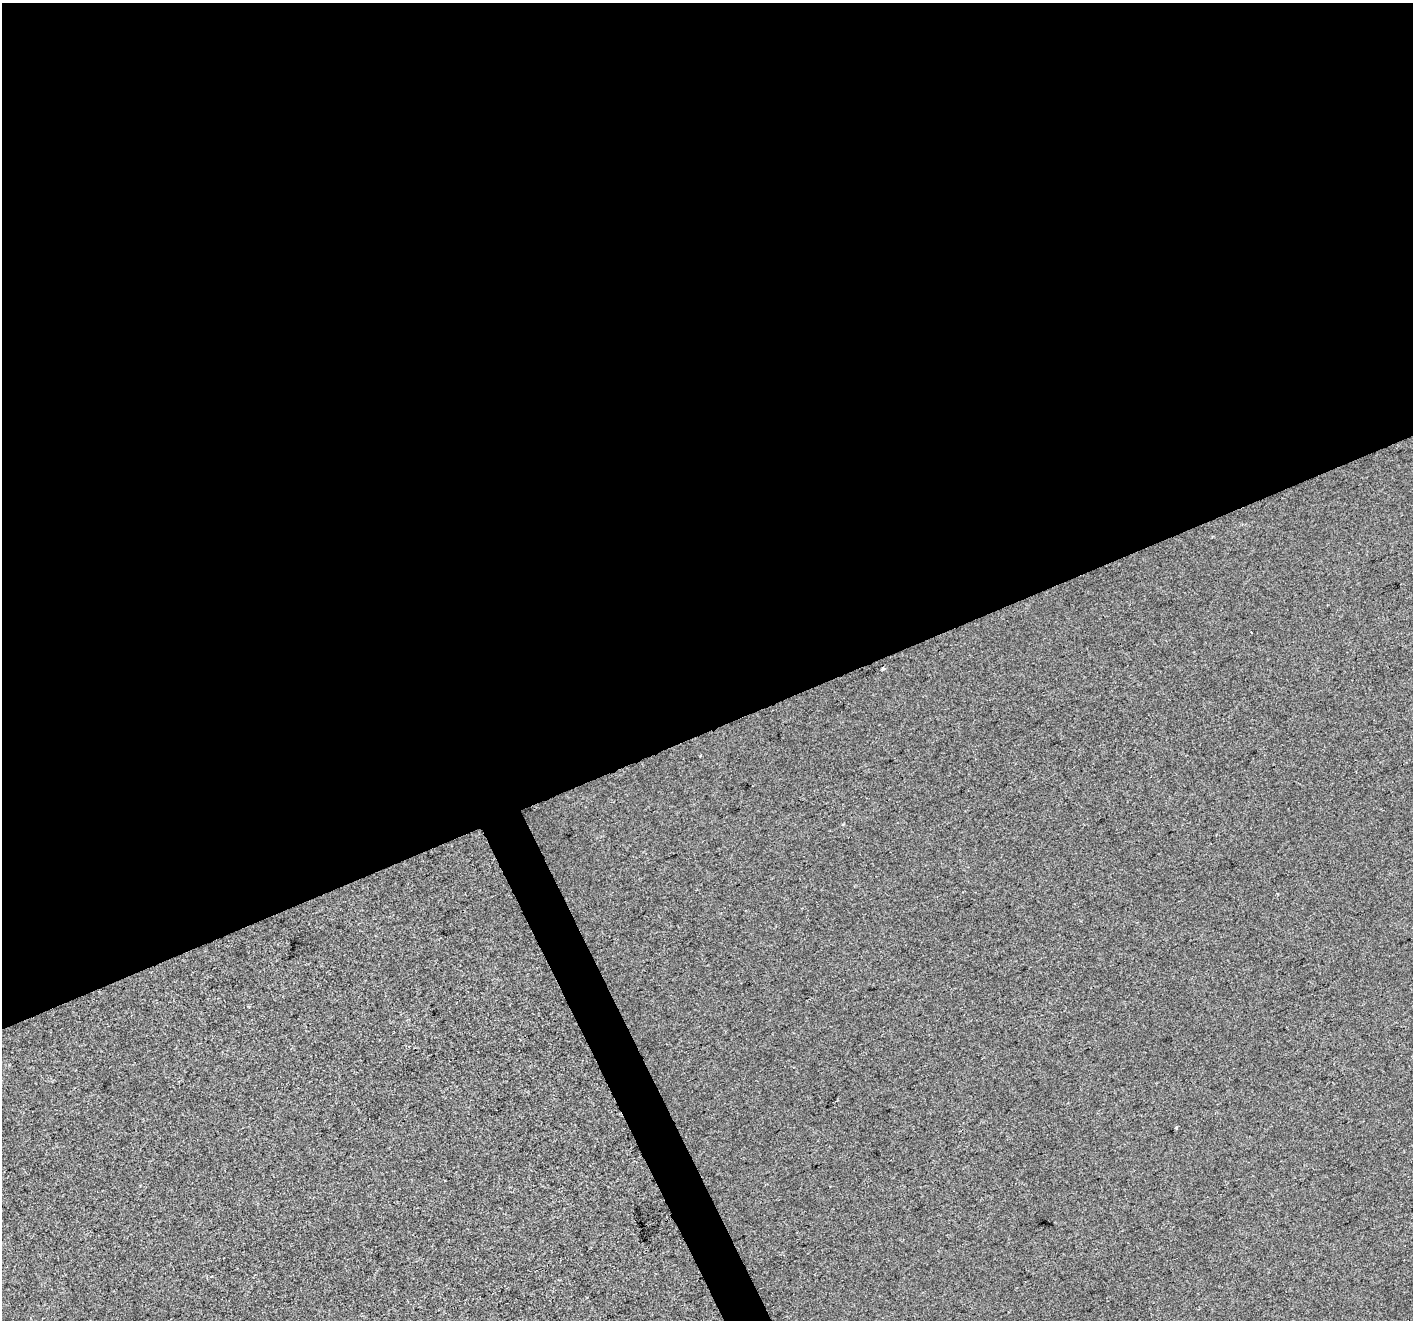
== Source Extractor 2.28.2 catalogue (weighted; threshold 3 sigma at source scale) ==
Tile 2 of 4 x 4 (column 2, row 1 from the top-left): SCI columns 1413-2823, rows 4100-5417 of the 5644 x 5504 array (HDU 1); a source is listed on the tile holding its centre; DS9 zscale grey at full resolution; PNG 1415 x 1322 px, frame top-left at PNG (2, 3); no overlay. Shown black and unused: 57% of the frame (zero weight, under 2 of 3 exposures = <1% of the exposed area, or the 3 px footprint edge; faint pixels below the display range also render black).
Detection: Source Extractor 2.28.2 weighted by HDU 2 'WHT'; one run over the whole footprint, this tile lists its part. Background -3.68e-04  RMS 0.0056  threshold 0.0253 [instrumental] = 3 sigma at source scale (4.5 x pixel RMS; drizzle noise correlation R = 1.50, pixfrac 1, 0.0396/0.0396 arcsec/px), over >= 5 px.
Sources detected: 3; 1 cosmic-ray / hot-pixel residue — not listed; the other 2 listed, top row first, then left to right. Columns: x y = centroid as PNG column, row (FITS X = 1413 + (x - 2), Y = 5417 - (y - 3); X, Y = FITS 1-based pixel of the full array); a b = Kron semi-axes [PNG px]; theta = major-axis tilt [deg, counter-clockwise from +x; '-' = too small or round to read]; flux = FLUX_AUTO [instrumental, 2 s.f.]
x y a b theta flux
883 668 4 3 - 0.89
1176 1128 3 3 - 0.86